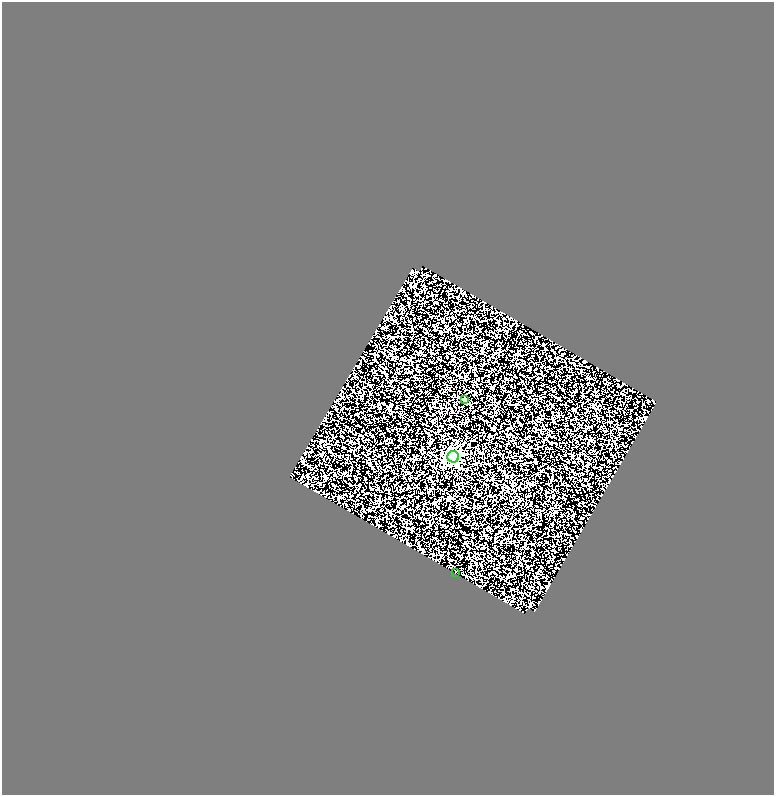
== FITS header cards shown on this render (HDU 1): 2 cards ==
NAXIS1  =                  772
NAXIS2  =                  793

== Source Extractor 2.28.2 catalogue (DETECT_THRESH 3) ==
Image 772 x 793 px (HDU 1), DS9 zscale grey, 1 PNG px = 1 image px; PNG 776 x 797 px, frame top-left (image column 1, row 793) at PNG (2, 2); each listed source drawn as its Kron ellipse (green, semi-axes under 4 px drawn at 4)
Background 2.06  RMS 6.6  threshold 19.7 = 3 sigma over >= 5 px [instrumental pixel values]
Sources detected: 3; all 3 listed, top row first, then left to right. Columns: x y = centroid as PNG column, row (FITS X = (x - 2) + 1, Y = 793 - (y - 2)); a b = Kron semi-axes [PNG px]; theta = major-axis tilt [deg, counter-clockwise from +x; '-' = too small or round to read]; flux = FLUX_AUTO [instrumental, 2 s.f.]
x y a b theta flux
464 399 3 3 - 1400
453 457 6 6 - 94000
455 572 3 2 - 480